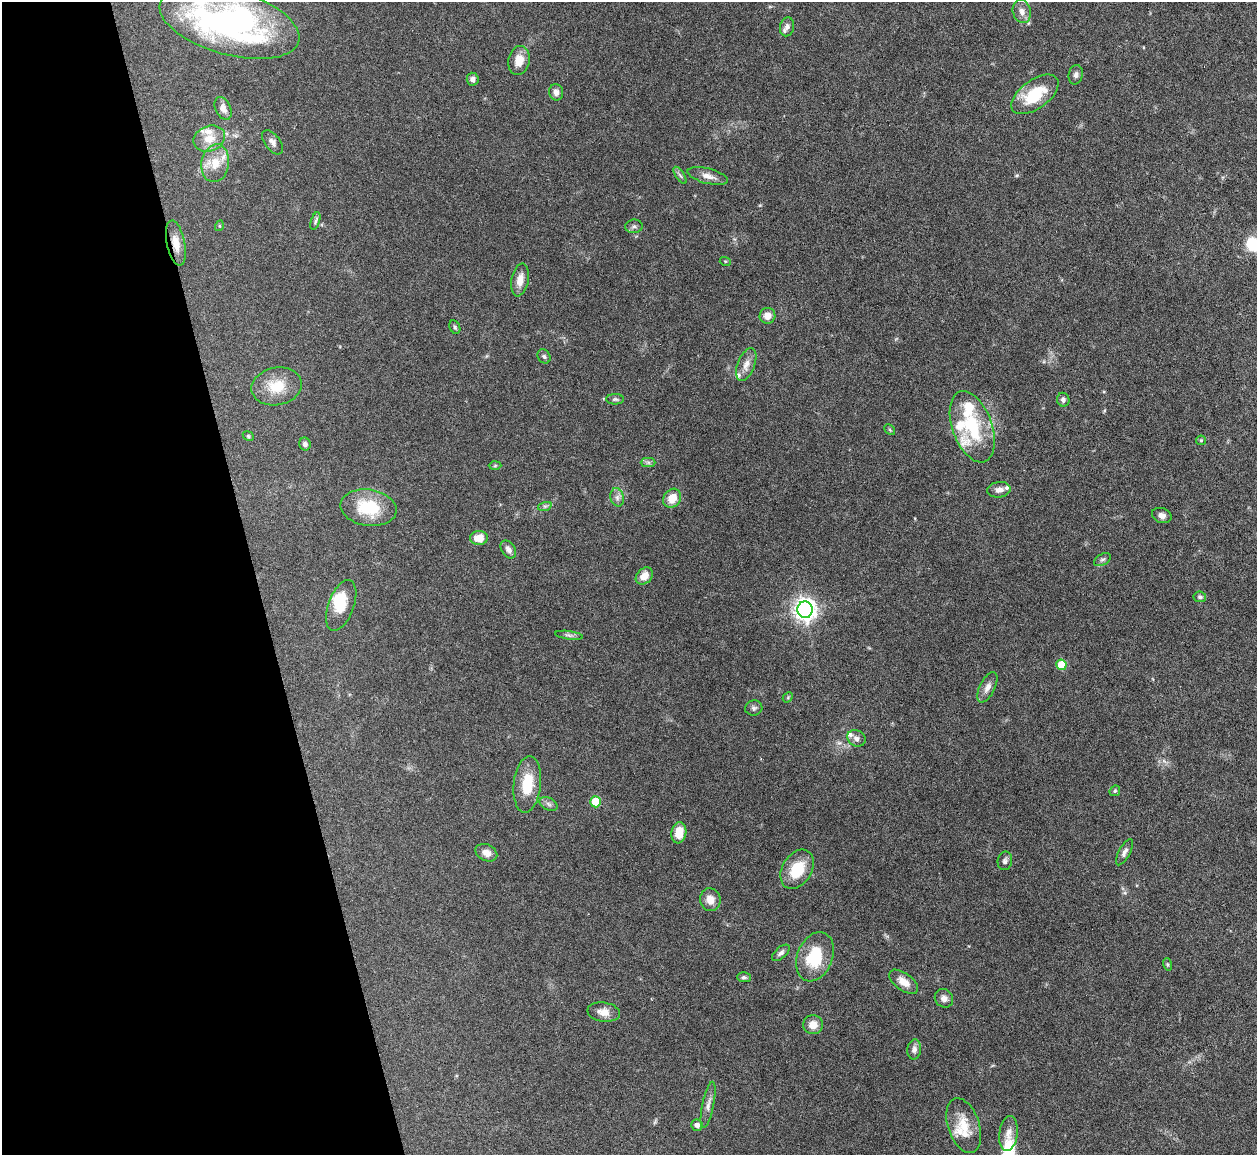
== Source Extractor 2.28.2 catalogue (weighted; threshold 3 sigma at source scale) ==
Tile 5 of 4 x 4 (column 1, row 2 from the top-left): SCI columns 1-1255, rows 2561-3713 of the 5021 x 5000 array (HDU 1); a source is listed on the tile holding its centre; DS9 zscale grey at full resolution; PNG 1259 x 1157 px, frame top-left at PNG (2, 2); each listed source drawn as its Kron ellipse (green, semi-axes under 4 px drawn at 4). Shown black and unused: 20% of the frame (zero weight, under 3 of 6 exposures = <1% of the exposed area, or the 3 px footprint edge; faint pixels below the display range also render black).
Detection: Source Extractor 2.28.2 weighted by HDU 2 'WHT'; one run over the whole footprint, this tile lists its part. Background 0.146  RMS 0.0041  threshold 0.0169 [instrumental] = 3 sigma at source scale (4.09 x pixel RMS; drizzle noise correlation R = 1.36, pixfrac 0.8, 0.05/0.05 arcsec/px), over >= 5 px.
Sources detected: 90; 1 too faint to see at this stretch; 1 inside a brighter object's white glare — neither listed nor drawn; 12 inside a brighter listed object's ellipse — not listed separately; the other 76 listed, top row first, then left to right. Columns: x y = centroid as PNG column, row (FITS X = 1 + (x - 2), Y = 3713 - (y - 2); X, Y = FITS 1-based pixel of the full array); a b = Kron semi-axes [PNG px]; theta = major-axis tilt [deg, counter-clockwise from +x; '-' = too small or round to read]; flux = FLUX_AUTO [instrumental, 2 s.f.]
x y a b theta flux
1022 11 12 9 -74 2.7
229 22 72 32 -16 120
787 27 9 7 77 1.4
519 60 14 10 79 5.3
1076 75 10 7 77 1.4
473 79 6 6 - 1.4
556 92 8 7 - 2
1035 94 27 14 36 16
223 108 12 7 -65 2.4
209 139 16 12 21 5.7
272 142 14 7 -53 1.9
215 163 19 14 80 6.9
680 175 10 4 -56 0.9
708 176 21 7 -14 3
315 221 9 4 73 0.9
219 226 5 3 - 0.39
634 226 9 7 7 1
176 243 23 9 -78 4.9
725 261 5 3 - 0.39
520 280 16 8 79 4
767 316 8 8 - 3.4
455 327 7 5 -63 0.72
544 356 7 6 - 0.85
746 364 17 8 69 3.4
277 386 25 18 11 9.8
615 399 9 5 0 0.81
1063 400 7 6 - 1.2
972 427 37 20 -70 24
890 430 6 4 -46 0.48
248 436 6 4 -25 0.52
1201 440 5 5 - 0.46
305 444 6 6 - 1.3
648 462 7 4 0 0.9
495 466 6 4 2 0.5
999 490 12 7 7 2.2
617 497 9 6 -76 1.6
672 498 10 8 53 5.5
545 506 7 4 18 0.78
368 508 28 18 -8 18
1162 515 10 7 -21 1.7
479 538 9 7 4 5.5
508 549 10 6 -55 1.7
1102 560 9 5 28 1
644 576 9 7 44 3.8
1200 597 6 5 - 0.81
341 605 26 13 70 8.2
805 610 8 7 - 280
569 635 14 4 -8 1.1
1061 665 5 5 - 12
987 687 16 7 64 2.5
788 697 6 4 47 0.52
754 708 8 7 - 1.1
856 738 9 7 -29 1.8
527 784 28 13 84 12
1115 791 6 4 45 0.61
596 802 5 5 - 13
549 804 9 6 -28 1.2
679 833 10 7 80 6.8
1124 852 14 5 62 1.5
486 853 11 8 -26 2.9
1005 861 9 7 77 1.2
797 869 21 14 59 13
710 900 11 10 - 3.6
781 953 10 5 41 1.3
815 957 25 17 68 18
1167 964 6 4 -71 0.5
744 977 7 5 -1 0.87
904 982 17 8 -36 4.1
944 998 9 8 - 2.3
604 1012 16 9 -8 3.6
813 1025 10 9 - 3.9
914 1049 10 7 83 1.7
708 1105 23 5 78 2.5
697 1125 6 5 - 1.9
964 1126 28 15 -71 9.3
1008 1134 18 9 82 3.4
Overlapping masked pixels (flux is a lower limit): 1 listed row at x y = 176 243
Isophote crosses this tile's border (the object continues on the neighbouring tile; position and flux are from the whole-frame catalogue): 1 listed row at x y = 229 22